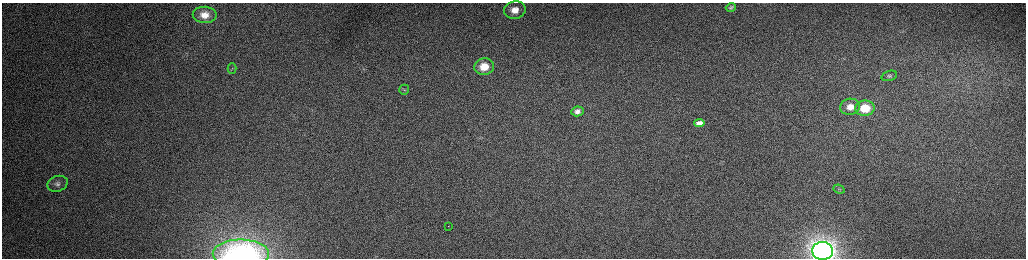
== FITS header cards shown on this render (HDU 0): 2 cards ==
NAXIS1  =                 2048 /fastest changing axis
NAXIS2  =                  512 /next to fastest changing axis

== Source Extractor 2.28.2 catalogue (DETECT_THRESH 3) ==
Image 2048 x 512 px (HDU 0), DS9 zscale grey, zoomed out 1/2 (1 PNG px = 2 x 2 image px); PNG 1028 x 260 px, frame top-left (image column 1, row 511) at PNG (2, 3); each listed source drawn as its Kron ellipse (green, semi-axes under 4 px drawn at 4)
Background 160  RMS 1.7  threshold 5.05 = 3 sigma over >= 5 px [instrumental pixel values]
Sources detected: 17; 1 cannot appear on this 1/2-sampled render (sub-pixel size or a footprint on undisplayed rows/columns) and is neither listed nor drawn; the other 16 listed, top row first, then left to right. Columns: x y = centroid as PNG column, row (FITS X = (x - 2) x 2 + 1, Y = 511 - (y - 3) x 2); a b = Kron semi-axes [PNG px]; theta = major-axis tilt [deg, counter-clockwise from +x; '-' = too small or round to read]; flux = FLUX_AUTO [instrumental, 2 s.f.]
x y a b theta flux
731 7 5 4 - 570
515 10 11 9 10 4800
205 15 12 8 -2 4000
484 67 10 8 10 6600
232 68 5 4 - 650
889 76 8 5 17 810
404 90 5 5 - 540
850 107 10 8 6 4400
865 108 9 7 7 11000
577 111 6 5 - 1400
699 123 5 4 - 1400
58 184 10 7 21 1800
839 189 5 2 - 330
448 226 2 2 - 230
823 251 10 9 - 180000
241 254 28 14 0 43000
At the frame edge (FLAGS 8, measured only in part): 2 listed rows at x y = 823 251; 241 254
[1 sub-pixel or undisplayed-footprint detection neither listed nor drawn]